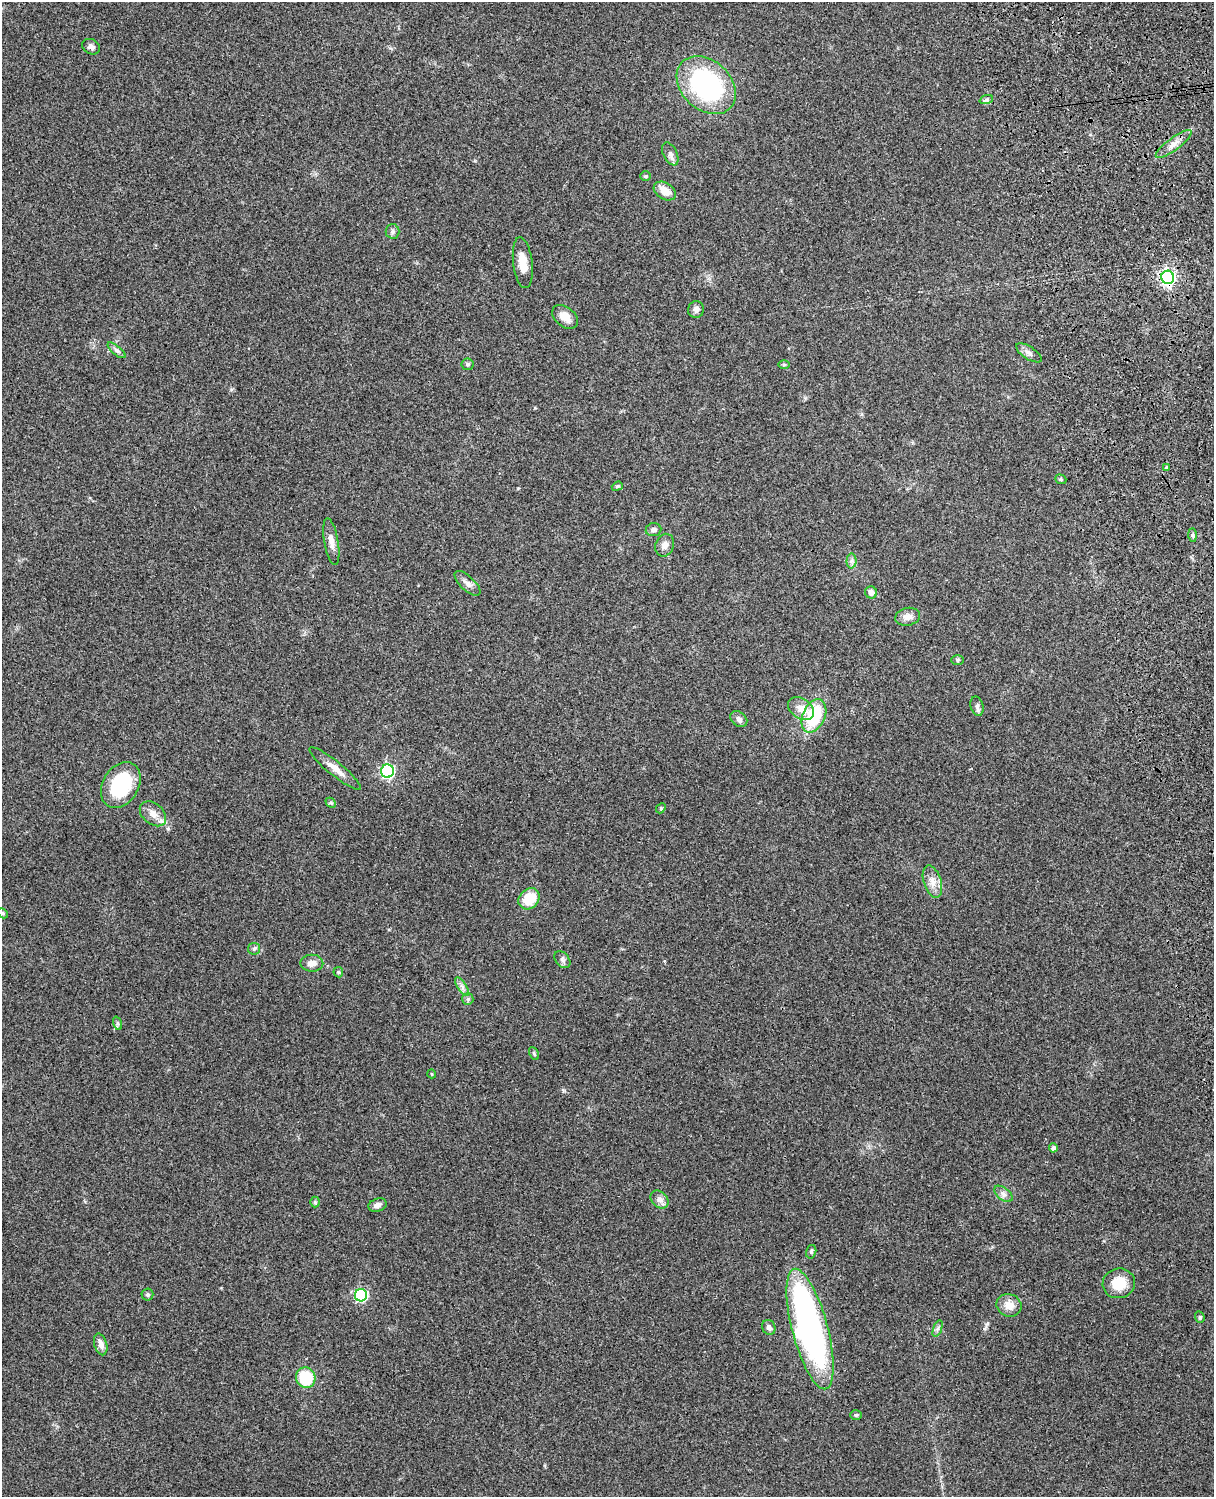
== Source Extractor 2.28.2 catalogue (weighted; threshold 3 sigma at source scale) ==
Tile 6 of 4 x 3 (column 2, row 2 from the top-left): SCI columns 1331-2542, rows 1660-3154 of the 5088 x 4927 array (HDU 1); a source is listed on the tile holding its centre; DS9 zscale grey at full resolution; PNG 1216 x 1499 px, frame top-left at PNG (2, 2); each listed source drawn as its Kron ellipse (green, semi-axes under 4 px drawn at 4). Shown black and unused: <1% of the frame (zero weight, under 3 of 4 exposures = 6% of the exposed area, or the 3 px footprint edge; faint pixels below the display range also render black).
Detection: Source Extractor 2.28.2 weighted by HDU 2 'WHT'; one run over the whole footprint, this tile lists its part. Background 0.221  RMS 0.0083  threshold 0.0372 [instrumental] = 3 sigma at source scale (4.5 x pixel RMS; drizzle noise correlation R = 1.50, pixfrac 1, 0.05/0.05 arcsec/px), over >= 5 px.
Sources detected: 68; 1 inside a brighter object's white glare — neither listed nor drawn; the other 67 listed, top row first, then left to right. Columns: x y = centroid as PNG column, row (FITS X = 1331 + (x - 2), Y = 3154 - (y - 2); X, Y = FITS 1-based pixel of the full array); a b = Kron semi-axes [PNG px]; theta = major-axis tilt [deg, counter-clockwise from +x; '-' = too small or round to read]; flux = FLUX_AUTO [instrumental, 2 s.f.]
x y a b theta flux
91 47 9 7 -29 3.1
706 85 33 24 -43 110
986 100 7 4 18 1.5
1174 144 22 6 36 6.6
670 154 12 7 -65 3.4
645 176 5 5 - 1.2
665 191 12 8 -32 10
393 231 7 7 - 2.1
523 263 26 9 -83 12
1168 277 7 6 - 220
696 310 8 8 - 3.5
565 317 14 9 -39 9.1
116 350 11 4 -40 2.3
1029 353 15 6 -33 3.4
467 364 6 6 - 1.8
784 364 6 4 -1 1
1167 468 4 3 - 1.7
1061 479 6 4 -21 1.1
617 486 6 4 21 1.1
653 530 8 6 5 2.5
1192 535 7 4 -89 1.5
331 542 24 7 -80 6.4
665 545 11 9 69 4.3
851 561 7 5 88 2.1
467 583 16 7 -43 4.4
871 592 6 6 - 4
908 617 12 9 10 5.7
957 660 6 5 - 1.2
977 706 10 6 -76 2.5
801 709 14 10 -35 8.2
814 716 17 11 66 45
739 719 9 7 -42 3.1
335 768 32 7 -39 8.8
387 771 6 6 - 140
121 785 24 18 58 52
331 803 6 4 -43 1.2
661 808 5 4 - 1
153 814 15 10 -41 6.8
932 881 17 8 -73 7.2
529 899 11 9 46 21
3 913 5 4 - 1.1
254 949 6 5 - 1.6
562 960 9 6 -51 2.4
312 963 11 8 -1 5.8
338 972 5 5 - 1.2
462 987 11 4 -57 2.8
468 999 6 5 - 1.7
117 1023 7 4 -71 1.4
534 1054 7 4 -64 1.2
432 1074 4 3 - 0.65
1053 1148 4 4 - 2.6
1003 1194 10 6 -38 3.2
660 1199 10 7 -45 3.7
315 1202 5 5 - 1.2
378 1205 9 6 18 3.7
811 1252 7 5 76 1.4
1119 1283 16 15 - 18
147 1295 6 6 - 1.6
361 1295 6 6 - 99
1009 1305 12 11 - 8.6
1200 1317 6 4 -70 1.2
769 1327 8 6 -65 2.5
810 1329 62 17 -75 280
937 1329 9 4 71 1.9
101 1344 11 6 -74 5.2
306 1378 10 9 - 30
856 1415 6 5 - 1.3
Overlapping masked pixels (flux is a lower limit): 1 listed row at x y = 1168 277
Isophote crosses this tile's border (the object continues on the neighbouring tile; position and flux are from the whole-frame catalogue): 1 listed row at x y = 3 913
Unlisted compact peaks at least as high as the median listed source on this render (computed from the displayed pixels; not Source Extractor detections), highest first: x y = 987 1324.